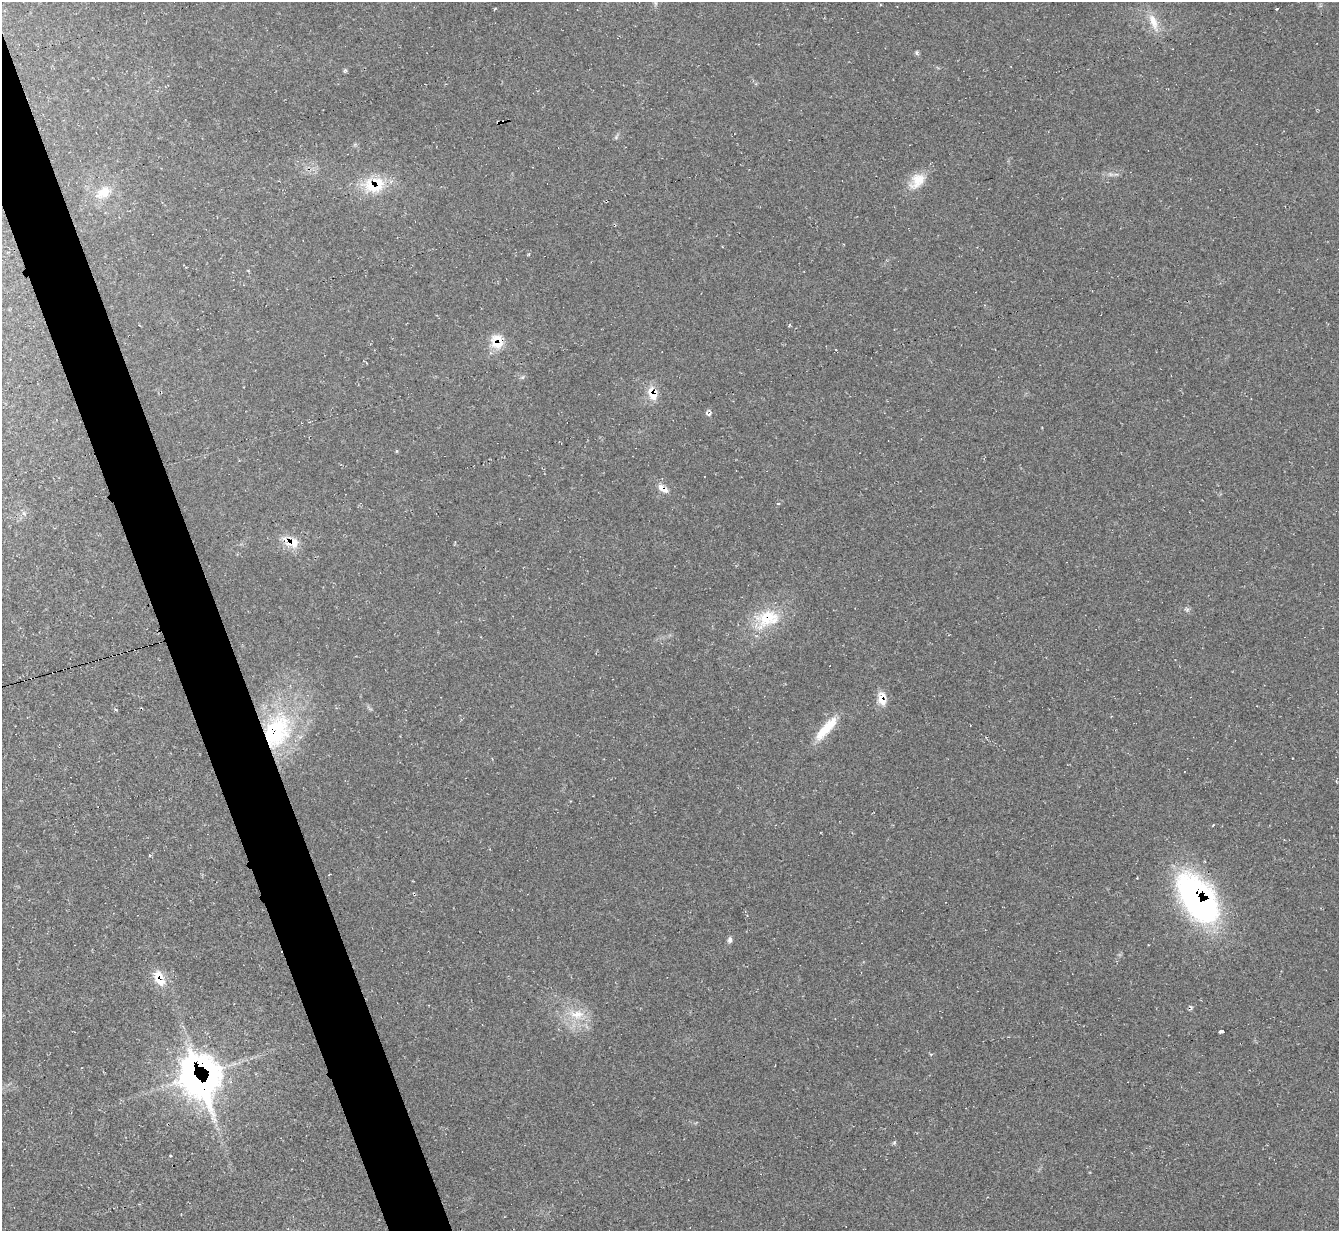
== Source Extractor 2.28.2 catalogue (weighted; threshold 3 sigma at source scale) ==
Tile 11 of 4 x 4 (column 3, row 3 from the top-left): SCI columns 2684-4020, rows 1509-2737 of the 5358 x 5342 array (HDU 1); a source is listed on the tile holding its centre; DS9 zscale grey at full resolution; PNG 1341 x 1233 px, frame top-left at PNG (2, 2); no overlay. Shown black and unused: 4% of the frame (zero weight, under 2 of 3 exposures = <1% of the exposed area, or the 3 px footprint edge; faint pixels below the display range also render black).
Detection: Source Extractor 2.28.2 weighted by HDU 2 'WHT'; one run over the whole footprint, this tile lists its part. Background 0.0474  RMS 0.0067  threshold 0.0302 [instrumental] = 3 sigma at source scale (4.5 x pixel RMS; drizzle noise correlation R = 1.50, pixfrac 1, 0.05/0.05 arcsec/px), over >= 5 px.
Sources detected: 35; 1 too faint to see at this stretch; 2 cosmic-ray / hot-pixel residue — not listed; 5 inside a brighter listed object's ellipse — not listed separately; the other 27 listed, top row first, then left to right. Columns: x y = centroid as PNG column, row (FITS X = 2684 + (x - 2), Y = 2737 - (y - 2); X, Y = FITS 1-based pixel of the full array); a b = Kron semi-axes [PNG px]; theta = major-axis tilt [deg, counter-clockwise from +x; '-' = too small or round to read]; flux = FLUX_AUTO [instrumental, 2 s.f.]
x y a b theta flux
655 3 7 4 -71 1.2
1153 22 27 10 -69 10
916 53 6 5 - 1.2
374 181 38 22 45 26
917 181 25 16 51 13
103 193 24 15 34 14
497 343 19 12 -21 12
652 393 18 13 -71 11
709 414 11 6 -2 1.9
397 451 4 4 - 0.71
663 489 17 8 -35 5.4
778 503 5 3 - 0.61
294 542 18 13 -81 10
1187 609 8 5 -33 1.6
767 618 36 24 15 30
882 699 17 10 -81 8.5
116 710 5 3 - 0.7
826 728 35 11 49 18
276 731 50 34 67 91
329 875 3 2 - 0.87
1198 899 58 32 -57 180
730 940 8 6 81 1.9
159 980 18 10 -32 9
577 1014 24 13 0 15
1221 1032 5 3 - 7.3
199 1079 41 28 -60 290
894 1143 6 4 19 0.95
Overlapping masked pixels (flux is a lower limit): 10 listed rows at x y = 374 181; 497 343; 652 393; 663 489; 294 542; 882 699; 276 731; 1198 899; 159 980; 199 1079